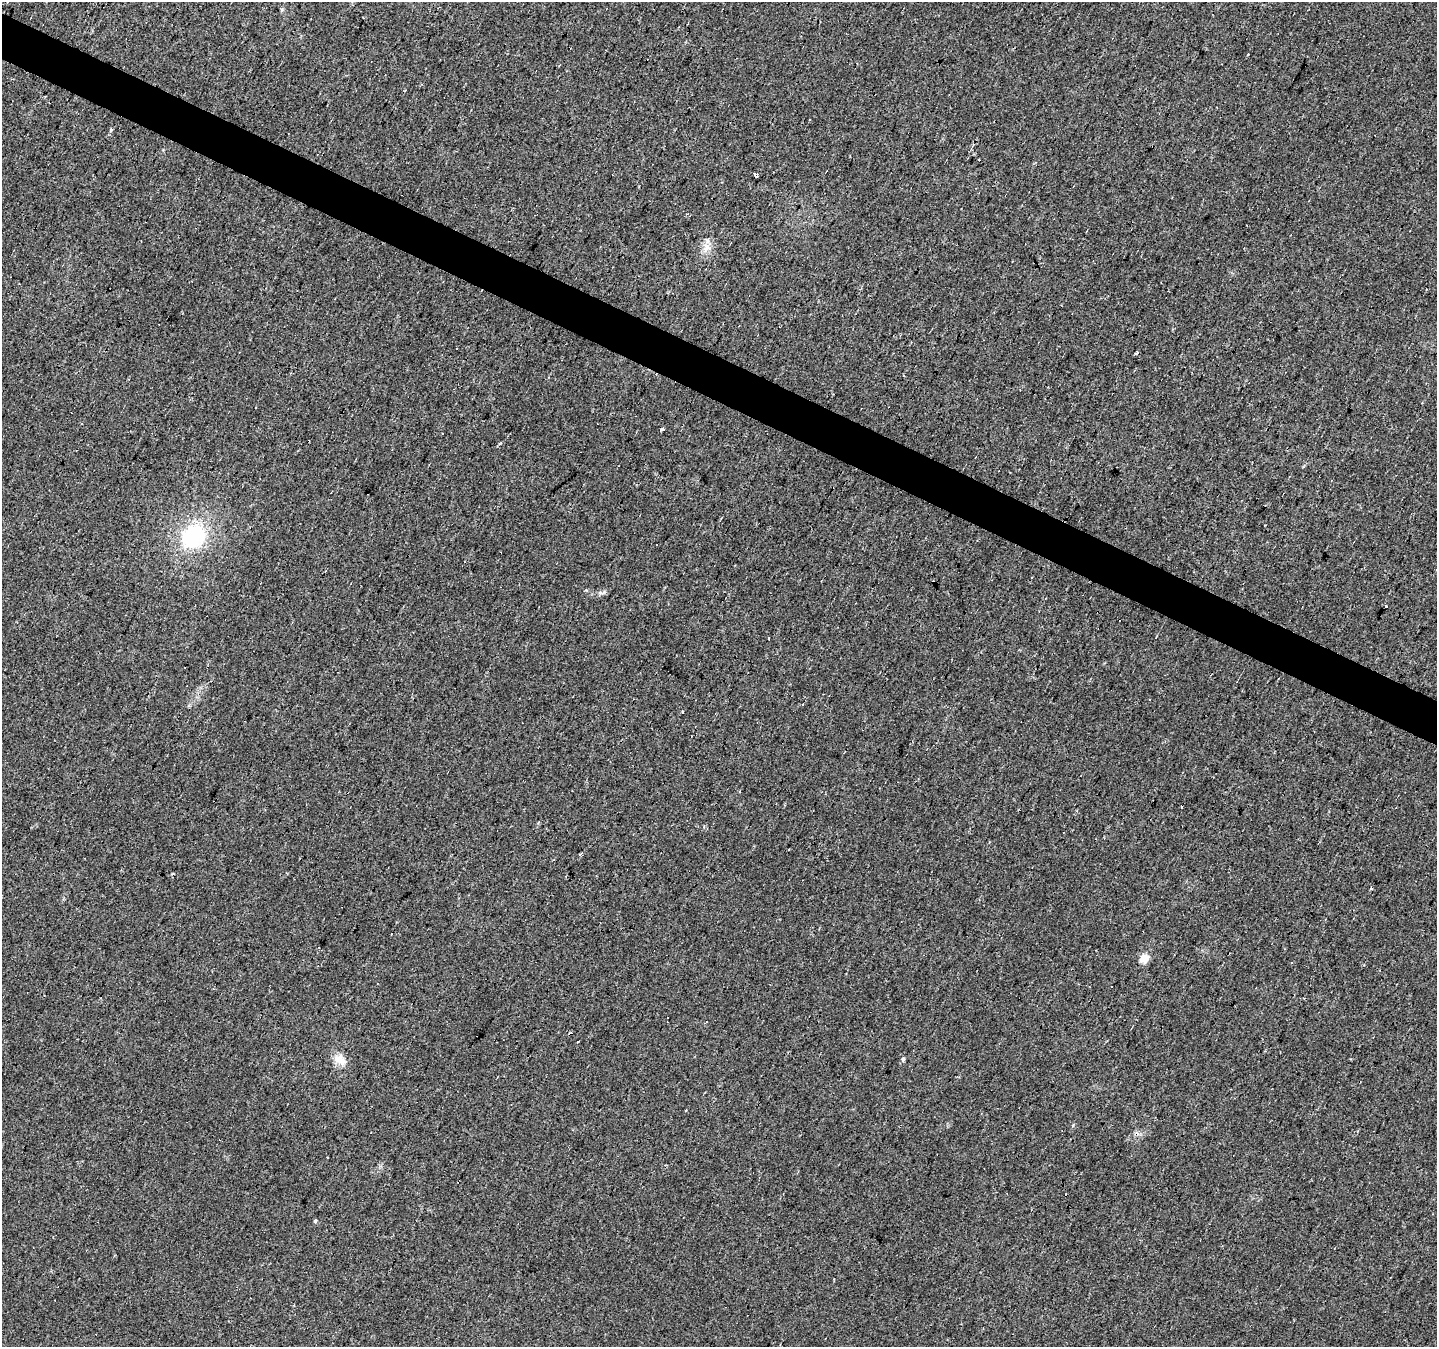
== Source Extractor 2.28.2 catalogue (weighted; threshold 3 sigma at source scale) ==
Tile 11 of 4 x 4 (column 3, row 3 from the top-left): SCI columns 2873-4307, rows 1610-2954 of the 5741 x 5842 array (HDU 1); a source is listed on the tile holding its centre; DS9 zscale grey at full resolution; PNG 1439 x 1349 px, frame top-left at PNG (2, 2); no overlay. Shown black and unused: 3% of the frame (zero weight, under 2 of 3 exposures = <1% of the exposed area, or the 3 px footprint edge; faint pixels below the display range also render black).
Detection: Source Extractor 2.28.2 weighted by HDU 2 'WHT'; one run over the whole footprint, this tile lists its part. Background 0.0257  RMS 0.0058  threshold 0.0261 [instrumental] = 3 sigma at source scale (4.5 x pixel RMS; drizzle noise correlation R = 1.50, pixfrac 1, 0.0396/0.0396 arcsec/px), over >= 5 px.
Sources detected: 34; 15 cosmic-ray / hot-pixel residue — not listed; the other 19 listed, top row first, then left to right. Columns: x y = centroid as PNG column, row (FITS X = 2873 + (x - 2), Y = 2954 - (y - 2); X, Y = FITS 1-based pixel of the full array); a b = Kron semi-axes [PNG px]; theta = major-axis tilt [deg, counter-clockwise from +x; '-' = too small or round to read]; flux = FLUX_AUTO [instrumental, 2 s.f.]
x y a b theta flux
1248 54 4 2 - 0.38
810 120 3 2 - 0.82
111 130 3 3 - 6.3
979 159 3 3 - 1.7
756 175 5 3 - 3
687 214 4 3 - 0.51
707 246 7 4 -20 1.9
1136 353 4 3 - 2.2
662 429 4 3 - 5
193 536 24 21 31 49
656 544 3 2 - 0.69
769 639 3 2 - 0.94
683 712 3 2 - 0.89
789 850 2 2 - 0.61
1144 958 5 5 - 20
903 1059 7 5 80 1.1
340 1060 16 12 -31 6.8
1073 1125 5 3 - 0.59
315 1221 4 4 - 0.79
Unlisted compact peaks at least as high as the median listed source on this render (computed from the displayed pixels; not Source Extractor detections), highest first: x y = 604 592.